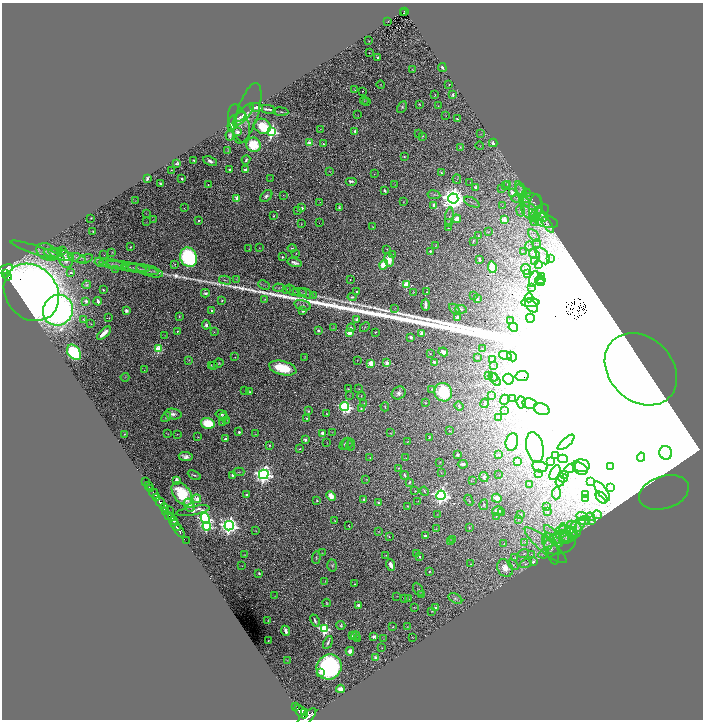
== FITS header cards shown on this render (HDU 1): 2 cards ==
NAXIS1  =                 1401
NAXIS2  =                 1435

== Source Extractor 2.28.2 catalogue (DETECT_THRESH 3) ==
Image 1401 x 1435 px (HDU 1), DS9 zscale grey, zoomed out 1/2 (1 PNG px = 2 x 2 image px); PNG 705 x 722 px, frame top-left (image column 1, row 1434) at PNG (2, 3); each listed source drawn as its Kron ellipse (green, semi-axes under 4 px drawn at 4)
Background 0.829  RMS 0.021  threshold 0.0633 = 3 sigma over >= 5 px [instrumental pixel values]
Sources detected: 551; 45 cannot appear on this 1/2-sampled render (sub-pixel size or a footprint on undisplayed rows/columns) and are neither listed nor drawn; of the other 506, the 500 brightest by FLUX_AUTO listed and drawn (6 fainter detections omitted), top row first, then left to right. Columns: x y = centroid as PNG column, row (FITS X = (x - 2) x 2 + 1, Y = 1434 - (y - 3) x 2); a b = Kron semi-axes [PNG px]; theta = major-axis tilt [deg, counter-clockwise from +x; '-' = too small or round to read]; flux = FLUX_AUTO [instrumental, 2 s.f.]
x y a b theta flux
405 11 4 2 - 9.2e+01
404 13 2 1 - 8.0e+00
388 21 2 2 - 5.1e+00
369 41 2 1 - 1.7e+00
369 53 2 2 - 1.9e+00
377 57 2 2 - 6.1e+00
442 68 5 2 - 7.0e+00
412 70 3 2 - 2.4e+00
381 84 4 2 - 2.4e+00
449 84 2 1 - 2.4e+00
354 89 3 2 - 2.1e+00
362 91 2 1 - 4.9e+00
435 95 2 1 - 1.5e+00
453 95 3 2 - 6.5e+00
364 100 4 1 - 1.5e+00
367 101 3 1 - 1.1e+00
419 104 3 2 - 3.7e+00
438 106 2 1 - 2.4e+00
256 107 7 3 -7 2.4e+01
402 107 6 4 60 9.2e+00
268 109 8 2 -10 1.3e+01
281 112 7 2 -3 4.9e+00
248 113 32 10 73 5.5e+01
357 114 3 2 - 1.3e+00
243 115 14 5 48 2.2e+01
446 115 3 2 - 1.8e+00
240 117 6 3 33 6.1e+00
457 119 4 2 - 4.4e+00
239 123 20 9 -72 3.7e+01
232 124 8 4 78 3.3e+01
262 126 9 7 -25 1.6e+02
321 129 2 1 - 1.1e+00
355 131 2 2 - 1.2e+01
237 132 3 2 - 5.8e+01
271 132 4 4 - 7.6e+02
418 133 2 2 - 1.4e+00
481 134 2 1 - 1.1e+00
230 135 5 2 - 9.5e+00
423 136 4 2 - 2.8e+00
310 143 3 2 - 1.1e+02
493 143 4 4 - 1.0e+01
324 144 4 3 - 3.8e+00
254 145 7 7 - 1.4e+02
480 145 4 2 - 1.8e+00
460 147 3 2 - 3.5e+00
227 151 3 3 - 3.1e+00
404 157 3 3 - 4.3e+00
194 160 2 2 - 3.6e+00
246 160 4 3 - 8.0e+00
210 161 7 4 -25 1.7e+01
177 163 3 3 - 6.9e+00
230 169 2 2 - 1.2e+01
171 170 2 2 - 1.1e+00
245 170 2 2 - 1.8e+01
330 171 3 2 - 1.6e+00
441 173 4 3 - 4.6e+00
374 174 2 2 - 2.6e+00
147 178 4 2 - 1.2e+01
271 178 2 1 - 1.1e+00
182 179 2 2 - 1.3e+01
457 179 4 3 - 5.0e+00
351 181 6 3 0 1.4e+01
470 182 2 1 - 1.1e+00
160 183 3 2 - 5.4e+00
508 184 3 3 - 5.8e+00
208 185 2 1 - 2.4e+00
395 185 3 3 - 2.9e+00
506 186 3 2 - 2.3e+00
476 187 3 3 - 1.8e+01
502 189 3 2 - 2.5e+00
521 189 8 4 -62 1.7e+01
385 191 4 2 - 8.0e+00
512 192 4 3 - 2.5e+01
520 192 7 4 -74 1.6e+01
527 193 4 2 - 2.9e+00
283 195 3 2 - 1.7e+00
434 195 6 2 -9 5.3e+00
266 196 7 5 44 1.2e+01
453 198 5 5 - 5.1e+03
517 198 6 3 9 7.7e+00
237 199 3 2 - 1.2e+02
136 200 3 2 - 1.1e+00
532 201 10 8 -31 2.2e+01
320 202 2 2 - 1.1e+00
403 202 3 2 - 2.8e+00
472 202 8 3 -27 6.4e+00
525 202 5 1 - 3.3e+00
434 205 3 3 - 3.3e+01
502 206 2 1 - 1.1e+00
339 207 3 2 - 5.2e+00
536 207 13 6 84 2.2e+01
184 208 2 2 - 1.6e+00
302 208 2 2 - 1.7e+01
298 210 3 3 - 3.3e+00
520 211 5 3 - 5.8e+00
530 211 10 7 -46 3.5e+01
146 213 4 1 - 1.3e+00
539 213 11 6 39 2.2e+01
541 215 8 4 -53 8.8e+00
273 216 2 2 - 2.7e+00
449 217 10 2 85 7.3e+00
532 217 3 2 - 3.8e+00
91 218 2 1 - 1.9e+00
456 219 4 3 - 2.9e+01
504 219 3 3 - 1.0e+02
154 220 2 1 - 1.2e+00
545 220 14 6 -18 1.5e+01
199 221 2 2 - 1.0e+01
535 221 5 4 - 8.8e+00
146 222 2 1 - 1.1e+00
319 223 3 2 - 1.6e+00
449 223 3 3 - 2.2e+00
546 223 11 4 -55 9.0e+00
301 224 3 2 - 2.6e+00
372 226 2 1 - 1.1e+00
448 228 3 2 - 1.5e+00
93 231 3 1 - 1.7e+00
489 232 3 2 - 2.4e+00
534 235 7 4 -47 1.3e+01
478 236 3 3 - 3.5e+00
473 241 3 2 - 3.9e+00
537 244 4 2 - 3.2e+00
435 246 3 1 - 1.2e+00
529 246 4 2 - 3.6e+00
130 247 2 2 - 2.9e+00
259 247 2 1 - 1.8e+00
292 248 4 2 - 3.9e+00
249 249 3 2 - 1.7e+00
387 249 2 2 - 1.8e+00
38 250 28 4 -18 2.8e+01
62 250 3 3 - 8.9e+00
430 251 2 2 - 9.3e+00
47 252 11 8 -28 3.3e+01
112 252 4 3 - 3.7e+00
523 252 3 2 - 1.9e+00
53 253 9 4 -7 1.4e+01
296 253 2 2 - 2.7e+00
392 254 3 2 - 3.1e+00
534 254 6 3 -28 7.9e+00
61 255 13 5 -18 2.1e+01
104 255 2 1 - 1.1e+00
543 256 9 5 -57 2.4e+01
189 257 10 8 -66 5.5e+02
282 257 2 2 - 4.8e+00
77 258 9 4 -18 9.6e+00
550 258 4 2 - 3.9e+00
66 259 9 7 -69 4.3e+01
85 259 8 4 16 6.5e+00
389 260 7 5 -81 5.8e+01
479 260 4 2 - 8.5e+00
535 261 4 3 - 4.9e+00
99 262 5 2 - 4.2e+00
295 263 7 3 -14 1.4e+01
111 264 12 5 -9 1.6e+01
175 264 4 3 - 3.5e+00
117 265 10 4 -13 1.1e+01
384 265 5 4 - 8.1e+01
538 265 4 3 - 5.1e+00
126 266 21 4 -9 2.4e+01
492 267 6 4 -83 1.5e+02
136 268 14 4 -7 1.5e+01
5 269 8 4 20 1.4e+03
115 269 2 2 - 2.1e+00
143 269 16 4 -11 1.8e+01
526 269 5 4 - 1.3e+01
150 271 14 5 -16 1.7e+01
71 273 2 2 - 1.1e+01
6 274 4 2 - 3.8e+02
527 274 4 4 - 6.1e+00
8 276 4 2 - 3.7e+02
541 277 3 2 - 1.6e+00
237 279 3 3 - 2.4e+00
350 279 2 1 - 2.2e+00
534 279 8 4 72 7.4e+00
225 280 6 2 -13 3.9e+00
540 280 5 3 - 6.2e+00
540 281 5 3 - 5.5e+00
86 285 4 3 - 5.2e+00
264 285 6 2 -25 4.6e+00
407 285 3 3 - 1.9e+02
279 288 6 3 -4 6.3e+00
532 288 2 2 - 7.0e+00
287 289 3 2 - 2.8e+00
103 290 2 2 - 4.9e+00
292 290 7 4 -38 7.7e+00
357 291 2 2 - 3.1e+00
31 292 30 25 -52 7.8e+03
300 292 7 3 -8 8.1e+00
413 292 3 2 - 2.1e+00
427 292 3 3 - 4.2e+00
205 293 4 3 - 9.5e+00
306 293 8 3 -27 1.0e+01
313 295 3 2 - 1.9e+00
474 295 2 1 - 1.1e+00
352 297 4 3 - 6.3e+00
529 298 4 2 - 1.9e+00
265 299 3 2 - 2.2e+00
477 299 3 3 - 7.0e+00
222 300 2 2 - 4.2e+00
86 301 2 2 - 2.1e+01
98 301 4 2 - 1.5e+01
530 303 9 3 1 1.1e+01
303 305 8 5 -16 1.2e+01
425 305 6 2 -89 1.7e+01
531 306 8 5 -47 7.4e+00
395 308 3 2 - 1.2e+00
454 309 6 4 -43 7.8e+00
461 309 6 3 -7 6.7e+00
58 310 16 14 56 2.2e+03
212 310 2 2 - 2.9e+01
126 311 4 3 - 1.5e+01
303 311 2 2 - 1.7e+01
179 316 2 2 - 3.3e+00
457 317 2 2 - 6.2e+01
109 318 2 1 - 1.7e+00
530 318 4 3 - 4.2e+00
83 319 2 2 - 2.7e+00
357 319 3 2 - 2.5e+01
511 321 3 1 - 2.1e+00
91 323 3 2 - 1.7e+00
206 325 4 3 - 1.5e+01
365 327 6 3 46 2.6e+00
513 327 5 3 - 2.1e+01
334 328 4 2 - 2.7e+00
351 328 4 3 - 4.8e+00
318 330 2 2 - 1.1e+01
177 331 2 2 - 7.0e+00
214 332 2 2 - 2.0e+00
375 332 3 1 - 2.4e+00
104 333 8 3 43 3.4e+01
350 333 3 3 - 1.3e+02
422 333 3 3 - 2.3e+01
165 335 3 2 - 1.8e+00
411 337 2 2 - 2.9e+01
159 349 3 3 - 2.6e+02
482 349 2 2 - 1.8e+00
74 352 8 6 -52 3.2e+02
443 352 5 4 - 2.1e+01
430 353 2 2 - 2.4e+00
505 355 6 3 -15 7.3e+00
512 356 5 3 - 5.3e+00
235 357 2 2 - 1.9e+00
305 357 3 1 - 2.0e+00
477 357 2 2 - 6.4e+00
493 359 2 2 - 5.2e+01
189 360 4 3 - 3.7e+00
357 360 2 1 - 1.2e+00
434 362 3 2 - 1.6e+01
219 363 5 4 - 5.3e+00
371 363 4 4 - 4.1e+01
387 363 3 2 - 8.1e+01
211 365 3 2 - 2.8e+00
213 365 3 2 - 3.3e+00
493 365 2 1 - 1.1e+00
283 368 14 7 -14 1.5e+02
641 369 40 31 -46 3.0e+06
144 370 2 2 - 1.3e+00
489 376 2 1 - 1.4e+00
522 376 7 5 9 8.5e+00
125 377 4 3 - 3.0e+00
494 377 4 3 - 4.4e+00
495 379 8 4 -51 1.2e+01
508 379 5 5 - 3.1e+03
348 389 2 2 - 2.3e+00
358 389 2 1 - 1.7e+00
432 389 4 3 - 4.0e+00
245 390 2 1 - 2.0e+00
249 392 3 2 - 3.3e+00
443 392 9 8 - 2.0e+02
399 393 7 6 - 2.1e+01
349 396 2 2 - 1.6e+00
361 396 4 2 - 2.6e+00
491 396 4 2 - 2.7e+00
513 398 3 2 - 2.3e+00
504 400 5 2 - 4.1e+00
521 402 6 4 -84 6.5e+00
364 403 3 2 - 2.1e+00
426 403 2 2 - 2.4e+00
485 403 5 2 - 5.3e+00
529 404 7 5 -12 1.2e+01
459 406 4 3 - 5.1e+00
345 407 5 4 - 8.2e+02
385 407 4 2 - 3.2e+00
361 409 3 3 - 5.0e+00
542 409 8 5 -19 1.4e+01
505 410 4 3 - 3.0e+00
309 411 3 2 - 4.4e+00
173 414 8 5 -10 1.9e+01
221 414 6 3 -12 9.4e+00
327 414 2 1 - 1.4e+00
166 417 5 3 - 7.2e+00
223 417 2 1 - 1.1e+00
307 418 3 3 - 6.8e+00
499 418 2 2 - 2.3e+01
227 420 2 2 - 1.6e+00
223 422 3 2 - 3.3e+00
208 423 7 5 -15 1.5e+02
450 431 3 2 - 2.1e+00
239 432 2 2 - 1.6e+01
332 432 2 2 - 2.0e+00
323 433 2 2 - 7.0e+01
390 433 3 2 - 2.2e+00
124 434 2 1 - 1.9e+00
168 434 3 2 - 1.7e+00
177 434 3 3 - 2.7e+00
256 434 2 1 - 1.0e+00
198 437 2 2 - 2.4e+00
429 437 3 2 - 3.6e+00
225 439 2 2 - 3.1e+01
305 440 3 2 - 1.3e+01
407 442 2 1 - 1.8e+00
512 442 9 6 77 1.9e+02
566 442 10 3 42 1.4e+01
327 443 3 2 - 1.6e+00
344 444 6 3 61 5.6e+00
347 444 6 5 - 9.3e+00
270 445 4 4 - 4.9e+00
351 445 5 1 - 2.0e+00
535 447 15 8 -77 3.1e+02
300 449 3 2 - 3.7e+00
666 453 7 6 - 1.8e+04
458 455 3 3 - 6.7e+00
499 455 4 3 - 4.7e+00
556 455 3 1 - 1.3e+00
186 456 7 4 -6 2.1e+01
370 457 3 2 - 1.8e+00
641 457 5 2 - 4.5e+00
406 458 2 1 - 1.7e+00
563 459 5 4 - 7.9e+00
517 461 4 2 - 3.4e+00
440 462 3 2 - 1.7e+00
551 462 3 2 - 2.1e+00
463 464 5 3 - 1.6e+01
581 466 8 6 -3 2.2e+01
610 466 2 2 - 3.8e+00
540 467 7 5 -11 3.1e+01
399 468 3 3 - 3.0e+00
570 468 6 4 31 1.1e+01
580 469 8 5 -29 1.7e+01
239 472 5 2 - 3.3e+00
441 473 3 1 - 1.4e+00
555 473 8 4 63 1.1e+01
264 474 5 4 - 2.2e+03
538 474 3 2 - 2.3e+00
565 474 2 2 - 1.3e+00
194 475 7 3 -26 6.3e+00
232 475 3 2 - 9.9e+00
405 475 4 2 - 6.2e+00
499 475 2 1 - 1.1e+00
484 477 5 4 - 8.6e+00
563 478 5 3 - 4.7e+00
365 479 3 2 - 1.5e+00
176 480 4 3 - 1.6e+01
473 480 3 2 - 1.9e+00
560 481 5 2 - 2.3e+00
146 482 2 1 - 6.0e+01
409 482 3 2 - 6.7e+00
590 482 4 2 - 2.9e+00
529 484 4 2 - 3.7e+00
148 485 3 2 - 1.6e+02
610 487 3 2 - 2.6e+00
151 489 4 2 - 3.1e+02
415 491 3 2 - 2.3e+00
424 491 5 3 - 4.0e+00
602 491 12 4 -53 1.9e+01
664 492 25 16 18 2.6e+02
154 493 5 2 - 1.2e+03
556 493 6 3 85 5.7e+00
182 494 13 8 -53 1.7e+02
585 494 4 3 - 3.8e+00
246 495 2 2 - 2.1e+01
441 495 5 4 - 1.9e+03
331 496 5 4 - 5.6e+01
157 497 3 2 - 6.1e+02
497 498 5 4 - 3.1e+01
586 498 2 2 - 1.5e+00
602 498 7 4 -45 1.2e+01
197 499 4 2 - 1.2e+02
364 499 3 3 - 6.6e+00
317 500 2 2 - 4.1e+00
469 500 6 2 -66 2.9e+00
418 501 3 2 - 2.2e+00
160 502 6 3 -54 2.5e+03
378 502 3 2 - 4.7e+00
189 505 7 5 -60 1.7e+01
484 505 5 3 - 5.0e+00
408 507 4 3 - 3.8e+00
547 507 2 2 - 2.6e+00
164 508 4 3 - 1.1e+03
166 511 3 1 - 3.3e+02
169 511 2 1 - 1.3e+02
193 511 17 4 10 2.3e+01
497 511 5 4 - 1.7e+01
502 512 3 1 - 2.8e+00
547 512 4 2 - 2.2e+00
521 514 3 2 - 2.2e+00
169 515 3 3 - 6.3e+02
437 515 2 1 - 1.3e+00
597 515 5 1 - 3.7e+00
172 517 4 2 - 4.3e+02
496 517 2 2 - 2.6e+00
582 517 6 3 -23 6.2e+00
590 517 4 3 - 4.2e+00
205 518 5 4 - 9.2e+02
518 519 3 2 - 1.2e+00
173 520 4 2 - 3.7e+02
335 521 3 2 - 2.3e+00
583 521 7 3 8 8.1e+00
591 521 4 2 - 3.8e+00
572 525 5 3 - 4.8e+00
580 525 8 3 55 1.5e+01
175 526 6 2 -54 1.3e+03
207 526 4 3 - 6.1e+02
229 526 5 4 - 2.4e+03
349 526 3 1 - 2.7e+00
469 528 3 2 - 2.5e+00
436 529 4 3 - 3.1e+00
576 529 9 5 82 2.0e+01
562 530 6 4 16 9.7e+00
179 531 7 2 -60 1.5e+03
256 531 3 2 - 2.2e+00
379 531 3 3 - 2.4e+00
572 531 7 4 -31 1.5e+01
564 533 10 4 -76 1.9e+01
572 534 5 3 - 6.5e+00
425 536 2 2 - 1.4e+01
553 536 13 5 -52 2.6e+01
564 536 9 5 -14 2.1e+01
389 537 3 2 - 3.0e+00
568 538 10 4 26 1.1e+01
453 539 3 2 - 3.2e+00
558 539 6 3 -52 1.0e+01
186 541 3 1 - 4.3e+01
451 541 3 2 - 2.1e+00
525 542 3 2 - 1.7e+00
547 543 7 4 -66 1.4e+01
560 543 16 11 13 5.2e+01
504 544 2 1 - 1.8e+00
546 545 26 7 -40 5.4e+01
551 548 16 6 -74 3.2e+01
549 552 11 5 22 1.6e+01
322 553 3 2 - 1.7e+00
416 553 4 3 - 5.3e+00
524 554 5 3 - 5.5e+00
532 554 3 2 - 2.0e+00
245 555 2 2 - 1.5e+00
386 555 3 2 - 2.8e+00
419 556 3 2 - 3.7e+00
316 557 6 2 86 4.6e+00
515 557 3 2 - 2.6e+00
533 562 4 3 - 1.1e+01
470 564 2 2 - 1.6e+00
526 564 6 2 17 3.8e+00
332 565 6 5 - 7.7e+00
391 565 6 3 -70 2.9e+01
513 565 6 3 -43 6.6e+00
242 566 2 1 - 1.2e+00
505 568 9 7 -56 5.2e+01
429 571 2 2 - 6.3e+00
259 573 3 2 - 5.8e+00
325 581 4 2 - 2.5e+00
355 584 2 2 - 2.8e+00
418 589 7 4 -60 7.6e+00
421 594 3 3 - 3.8e+00
275 596 2 1 - 1.1e+00
397 596 2 1 - 1.3e+00
405 599 4 2 - 3.7e+00
408 599 4 3 - 3.5e+00
455 599 7 4 -31 7.5e+00
326 603 4 3 - 3.2e+00
358 605 2 2 - 2.4e+01
414 607 2 2 - 1.7e+00
436 608 2 2 - 2.8e+01
432 611 3 2 - 2.5e+00
268 620 2 1 - 2.0e+00
315 620 6 2 -67 1.2e+01
341 625 4 4 - 6.9e+00
393 627 2 2 - 2.7e+00
407 627 2 1 - 1.8e+00
324 629 4 4 - 5.8e+02
286 631 5 3 - 1.8e+01
352 636 4 2 - 3.2e+00
356 636 4 3 - 3.8e+00
374 637 4 3 - 9.1e+00
412 637 2 1 - 1.2e+00
358 638 3 2 - 5.0e+00
383 639 3 2 - 1.2e+00
268 641 2 1 - 2.0e+00
328 643 7 3 65 1.2e+01
382 648 2 1 - 1.7e+00
350 651 4 4 - 2.0e+01
376 658 3 2 - 8.4e+01
287 660 2 2 - 1.5e+00
329 667 13 12 - 8.7e+02
321 672 3 3 - 2.1e+01
340 689 4 3 - 3.5e+01
296 706 2 1 - 1.2e+02
301 712 8 4 -48 4.5e+03
305 713 4 3 - 1.4e+03
307 717 12 5 43 5.1e+03
At the frame edge (FLAGS 8, measured only in part): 2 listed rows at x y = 5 269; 307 717
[6 fainter detections neither listed nor drawn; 45 sub-pixel or undisplayed-footprint detections neither listed nor drawn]